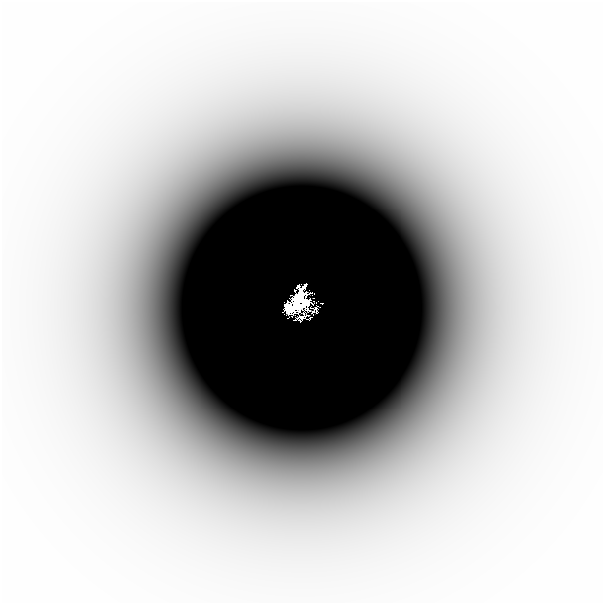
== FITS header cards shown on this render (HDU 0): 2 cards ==
NAXIS1  =                  601
NAXIS2  =                  601

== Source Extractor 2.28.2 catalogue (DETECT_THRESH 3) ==
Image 601 x 601 px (HDU 0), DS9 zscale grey, 1 PNG px = 1 image px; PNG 605 x 605 px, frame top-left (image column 1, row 601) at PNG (2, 2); no overlay
Background -5.59e-05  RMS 3.1e-05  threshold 9.19e-05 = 3 sigma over >= 5 px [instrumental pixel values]
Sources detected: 4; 2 with non-positive FLUX_AUTO (blend fragments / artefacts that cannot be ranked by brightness) are not listed; the other 2 listed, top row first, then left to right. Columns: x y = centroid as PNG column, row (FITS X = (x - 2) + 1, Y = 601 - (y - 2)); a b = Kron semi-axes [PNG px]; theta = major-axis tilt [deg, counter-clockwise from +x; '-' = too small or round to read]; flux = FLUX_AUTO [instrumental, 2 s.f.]
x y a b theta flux
300 302 22 16 87 2.5
288 308 9 7 -43 2.3
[2 non-positive-flux detections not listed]